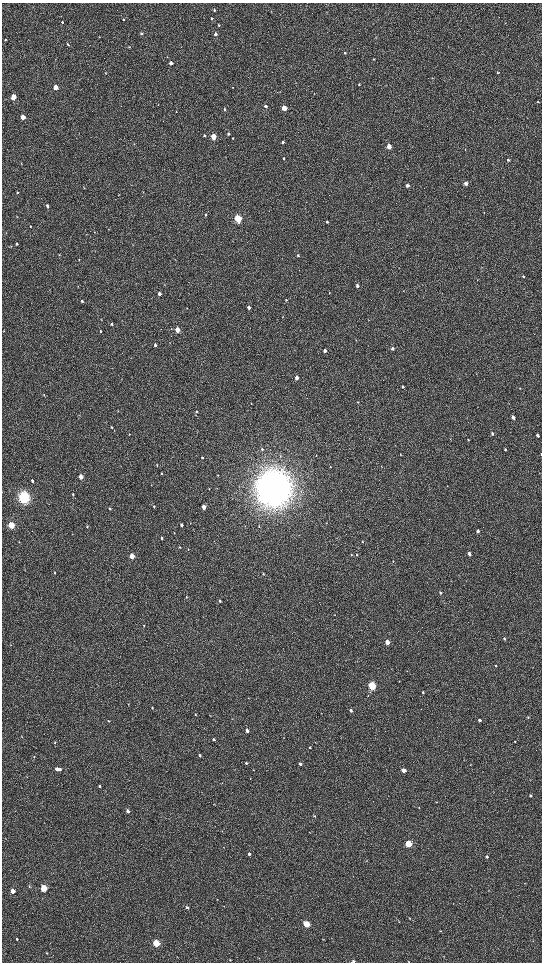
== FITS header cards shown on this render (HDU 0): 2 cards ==
NAXIS1  =                 1080 / length of data axis 1
NAXIS2  =                 1920 / length of data axis 2

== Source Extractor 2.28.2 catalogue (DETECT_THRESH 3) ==
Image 1080 x 1920 px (HDU 0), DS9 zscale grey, zoomed out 1/2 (1 PNG px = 2 x 2 image px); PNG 544 x 964 px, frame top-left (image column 1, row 1919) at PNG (2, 3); no overlay
Background 530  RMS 38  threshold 115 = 3 sigma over >= 5 px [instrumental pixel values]
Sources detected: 186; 4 cannot appear on this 1/2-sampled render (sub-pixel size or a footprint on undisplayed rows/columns) and are not listed; the other 182 listed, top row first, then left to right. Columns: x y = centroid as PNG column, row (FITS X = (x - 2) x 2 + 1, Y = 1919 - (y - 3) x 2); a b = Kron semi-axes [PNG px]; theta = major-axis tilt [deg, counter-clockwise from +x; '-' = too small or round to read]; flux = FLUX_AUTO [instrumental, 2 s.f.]
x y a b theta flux
214 10 3 2 - 7.3e+03
211 18 4 3 - 7.9e+03
123 19 4 3 - 7.6e+03
62 22 3 3 - 8.4e+03
505 23 3 3 - 4.5e+03
219 25 3 3 - 7.0e+03
141 34 3 3 - 1.0e+04
215 34 3 3 - 2.4e+04
99 37 3 2 - 3.1e+03
376 38 3 2 - 2.8e+03
5 39 3 3 - 5.0e+03
68 44 4 3 - 8.0e+03
129 47 4 3 - 5.7e+03
345 53 3 2 - 8.2e+03
167 57 3 2 - 3.3e+03
374 59 3 2 - 6.0e+03
171 63 3 3 - 3.1e+04
497 72 3 3 - 6.9e+03
105 73 3 2 - 4.5e+03
359 84 3 2 - 5.3e+03
55 87 3 3 - 1.1e+05
233 87 2 2 - 2.5e+03
13 97 4 3 - 1.6e+05
538 101 3 2 - 5.2e+03
266 106 3 3 - 2.2e+04
284 108 3 3 - 1.6e+05
225 109 4 3 - 1.0e+04
176 111 3 2 - 3.6e+03
23 117 3 3 - 1.3e+05
228 134 3 3 - 1.1e+04
204 136 3 3 - 9.9e+03
213 136 3 3 - 2.6e+05
232 138 2 2 - 5.7e+03
283 142 3 3 - 1.3e+04
389 146 3 3 - 1.1e+05
284 158 3 3 - 8.7e+03
508 160 3 3 - 1.2e+04
21 164 3 2 - 4.5e+03
466 183 3 3 - 5.1e+04
407 185 3 3 - 3.1e+04
17 192 3 2 - 6.5e+03
47 206 4 3 - 1.8e+04
484 212 3 2 - 2.4e+03
205 215 3 3 - 9.9e+03
17 216 3 2 - 3.4e+03
238 219 4 3 - 8.0e+05
327 222 3 3 - 1.1e+04
30 226 3 2 - 5.3e+03
94 232 3 2 - 3.0e+03
17 244 3 3 - 9.0e+03
59 255 4 2 - 4.4e+03
298 255 3 3 - 9.5e+03
79 260 3 2 - 4.9e+03
523 276 3 3 - 7.3e+03
164 285 3 2 - 3.3e+03
357 286 3 2 - 2.4e+04
329 293 3 2 - 3.8e+03
159 294 3 3 - 3.3e+04
286 300 3 3 - 5.8e+03
82 301 3 3 - 1.1e+04
249 307 3 3 - 2.7e+04
283 316 3 2 - 2.6e+03
101 319 3 3 - 4.3e+03
111 324 4 3 - 1.1e+04
177 330 3 3 - 1.1e+05
101 331 4 2 - 9.3e+03
155 345 3 3 - 1.2e+04
392 349 4 3 - 2.0e+04
325 351 3 3 - 3.2e+04
297 378 3 3 - 4.6e+04
403 386 3 3 - 1.2e+04
520 388 3 2 - 3.7e+03
44 395 3 2 - 5.1e+03
358 402 4 3 - 6.8e+03
251 403 3 2 - 4.2e+03
118 411 3 3 - 4.5e+03
196 412 4 3 - 8.6e+03
513 417 3 3 - 4.0e+04
111 427 3 3 - 5.5e+03
197 432 3 1 - 2.7e+03
492 434 4 3 - 1.3e+04
537 435 3 2 - 2.0e+04
468 440 3 3 - 4.5e+03
262 449 4 3 - 8.1e+03
505 449 3 3 - 9.0e+03
400 454 3 2 - 5.0e+03
541 454 3 1 - 4.7e+03
316 455 3 2 - 2.7e+03
202 457 3 3 - 8.1e+03
157 465 4 2 - 5.3e+03
330 467 3 2 - 4.2e+03
162 474 3 2 - 4.4e+03
217 475 3 2 - 3.2e+03
81 477 3 3 - 7.7e+04
32 481 4 3 - 1.3e+04
273 488 14 13 - 1.8e+07
209 489 3 3 - 4.4e+03
73 494 3 3 - 8.8e+03
24 497 5 4 - 2.5e+06
154 506 3 2 - 9.1e+03
204 507 3 3 - 6.3e+04
110 509 4 3 - 1.1e+04
190 523 3 2 - 3.0e+03
11 525 4 3 - 4.1e+05
181 525 3 3 - 1.7e+04
87 526 3 3 - 5.3e+03
259 526 3 2 - 5.0e+03
478 531 4 3 - 2.4e+04
174 533 3 2 - 4.8e+03
161 538 4 3 - 1.2e+04
19 542 3 2 - 4.2e+03
362 542 3 2 - 3.7e+03
180 547 3 3 - 5.5e+03
188 549 2 2 - 3.6e+03
469 554 4 3 - 2.7e+04
351 555 3 3 - 5.0e+03
357 555 3 2 - 5.5e+03
132 556 3 3 - 1.7e+05
393 561 2 2 - 3.6e+03
55 573 3 2 - 7.7e+03
263 574 4 3 - 5.7e+03
440 593 4 3 - 1.0e+04
186 597 4 3 - 6.1e+03
220 601 3 3 - 1.3e+04
144 625 3 2 - 4.1e+03
504 638 3 3 - 9.0e+03
387 642 3 3 - 6.5e+04
496 666 3 3 - 6.6e+03
399 681 3 2 - 3.2e+03
372 686 4 3 - 8.8e+05
423 692 3 3 - 1.0e+04
249 698 2 2 - 3.2e+03
128 704 3 2 - 4.4e+03
152 708 3 2 - 4.3e+03
351 710 3 3 - 1.7e+04
195 714 3 2 - 5.8e+03
528 717 4 3 - 6.3e+03
479 720 3 3 - 2.3e+04
108 721 3 2 - 5.1e+03
247 731 4 3 - 2.2e+04
22 737 3 3 - 3.6e+03
214 739 3 3 - 1.3e+04
515 742 3 2 - 5.0e+03
55 743 3 2 - 5.5e+03
310 747 3 3 - 7.1e+03
200 755 3 3 - 1.5e+04
34 757 3 2 - 3.9e+03
246 763 3 3 - 7.7e+03
300 764 3 3 - 1.7e+04
57 769 3 3 - 4.6e+04
60 769 4 3 - 1.4e+04
253 770 3 2 - 2.9e+03
404 770 3 3 - 6.8e+04
324 771 3 2 - 2.5e+03
100 786 4 3 - 1.1e+04
530 795 3 3 - 8.3e+03
436 802 3 2 - 3.4e+03
419 807 3 2 - 2.7e+03
128 811 3 3 - 3.1e+04
315 816 4 2 - 5.8e+03
6 839 3 2 - 2.8e+03
408 844 3 3 - 4.4e+05
249 854 3 3 - 1.7e+04
487 857 3 3 - 1.5e+04
29 886 3 2 - 4.9e+03
44 888 3 3 - 4.3e+05
12 891 3 3 - 1.2e+05
488 891 4 2 - 3.0e+03
217 899 3 2 - 3.3e+03
224 906 3 2 - 3.0e+03
187 907 4 3 - 1.7e+04
410 918 4 3 - 6.6e+03
399 922 3 2 - 3.1e+03
306 924 3 3 - 3.8e+05
440 931 3 3 - 5.0e+03
17 939 4 3 - 9.2e+03
156 943 3 3 - 5.0e+05
47 953 3 2 - 5.3e+03
443 956 3 2 - 3.1e+03
230 960 3 3 - 5.0e+03
353 961 5 3 - 1.6e+04
408 961 3 2 - 3.0e+03
At the frame edge (FLAGS 8, measured only in part): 3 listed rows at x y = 541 454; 353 961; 408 961
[4 sub-pixel or undisplayed-footprint detections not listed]